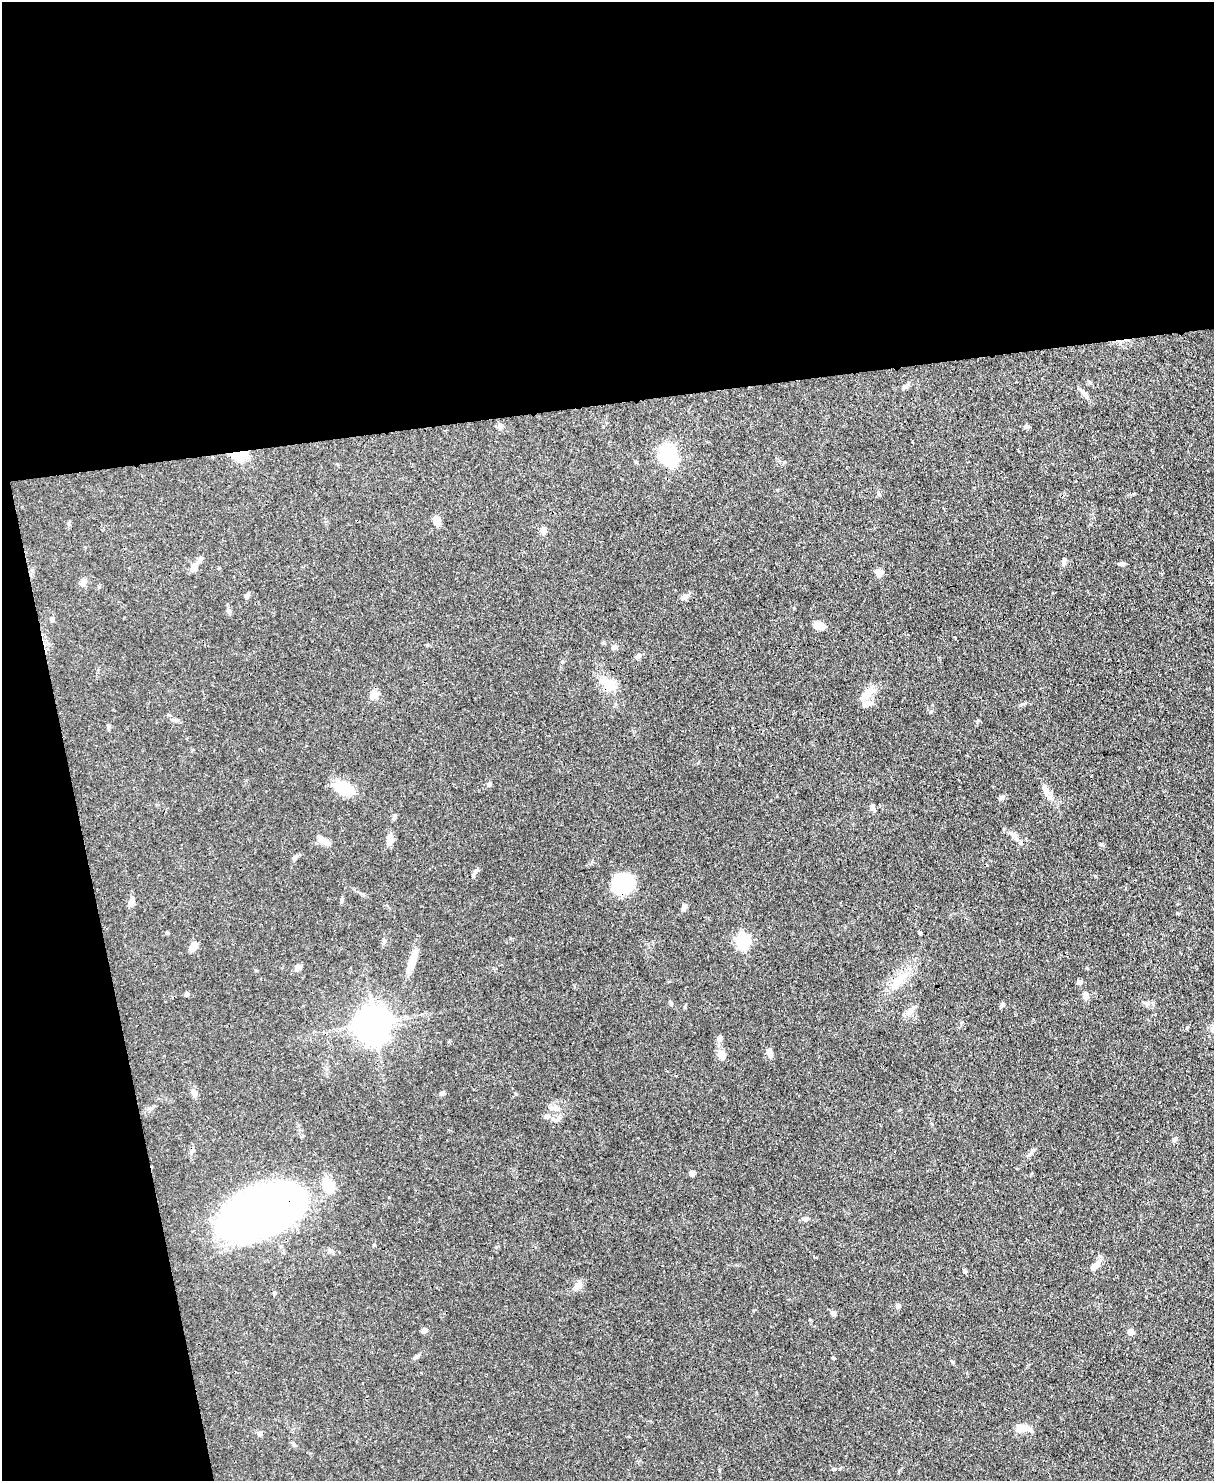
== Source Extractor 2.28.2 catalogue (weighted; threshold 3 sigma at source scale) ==
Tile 1 of 4 x 3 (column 1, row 1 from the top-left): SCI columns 75-1286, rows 3173-4651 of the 4993 x 4978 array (HDU 1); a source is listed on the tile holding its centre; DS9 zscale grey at full resolution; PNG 1216 x 1483 px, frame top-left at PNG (2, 2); no overlay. Shown black and unused: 33% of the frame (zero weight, under 3 of 4 exposures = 9% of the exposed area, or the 3 px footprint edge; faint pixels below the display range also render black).
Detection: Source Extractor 2.28.2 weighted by HDU 2 'WHT'; one run over the whole footprint, this tile lists its part. Background 0.0552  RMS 0.0038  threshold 0.0172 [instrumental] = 3 sigma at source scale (4.5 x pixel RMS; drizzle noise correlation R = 1.50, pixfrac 1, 0.05/0.05 arcsec/px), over >= 5 px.
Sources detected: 82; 2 inside a brighter object's white glare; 1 cosmic-ray / hot-pixel residue — not listed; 1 inside a brighter listed object's ellipse — not listed separately; the other 78 listed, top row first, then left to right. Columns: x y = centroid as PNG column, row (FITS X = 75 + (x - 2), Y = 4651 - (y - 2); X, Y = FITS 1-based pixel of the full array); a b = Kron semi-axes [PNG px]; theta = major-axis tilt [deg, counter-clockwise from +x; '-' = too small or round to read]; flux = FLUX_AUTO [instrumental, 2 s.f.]
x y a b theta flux
905 386 8 6 33 1
1084 394 18 5 -55 1.6
500 426 8 6 -76 0.99
239 455 13 8 3 15
668 456 28 19 -67 17
879 494 6 3 -71 0.49
436 520 10 6 -73 3.6
543 530 7 7 - 1.6
200 559 11 5 59 1
1064 561 7 5 89 1.2
1122 564 8 4 0 0.86
194 567 10 8 64 3
878 573 7 7 - 3.1
83 581 7 4 72 0.9
247 595 7 5 53 0.8
684 597 10 6 25 1.4
228 610 8 6 -46 0.99
52 619 7 5 -70 0.85
819 626 15 8 -20 2.7
614 647 8 6 16 0.96
638 656 8 6 28 1.1
608 684 26 11 -34 6.5
867 693 23 9 47 4.4
374 694 9 8 - 3.4
108 726 6 5 - 0.64
489 784 7 6 - 0.76
343 788 20 11 -20 12
1045 789 15 6 -75 2
1001 797 8 5 39 0.77
873 809 12 4 -61 0.98
1015 836 13 7 -51 2
389 840 13 8 78 2.1
324 841 18 7 -25 2.8
1101 844 6 4 -46 0.54
294 858 7 6 - 0.98
622 884 23 19 -70 20
131 902 10 7 58 1.6
684 907 8 6 71 1.3
743 941 7 6 - 66
193 947 11 7 59 2.8
412 961 27 8 68 5.4
298 968 8 7 - 1.6
899 977 13 3 42 1.7
1079 982 6 5 - 1.2
187 994 5 5 - 0.66
1085 995 9 7 -63 1.4
671 1004 6 5 - 0.59
1002 1004 7 4 70 0.65
910 1011 15 8 45 2.4
374 1023 10 8 -47 500
1187 1027 6 3 71 0.37
1212 1029 8 7 - 1.3
720 1038 9 5 -83 1
769 1053 10 7 -71 1.7
722 1055 12 9 -76 3.5
194 1093 11 7 -66 1.8
442 1093 6 5 - 0.75
556 1108 9 9 - 2.1
546 1116 7 6 - 1.2
553 1119 7 4 -45 0.86
1031 1153 7 4 71 0.78
692 1173 7 6 - 0.82
328 1185 21 14 -68 6.3
263 1211 55 28 24 420
805 1219 8 5 0 0.93
330 1251 9 5 -44 0.91
1095 1265 14 7 35 2.4
964 1270 6 4 78 0.49
578 1285 12 8 61 1.9
274 1293 5 4 - 0.47
898 1306 5 5 - 1.2
833 1313 7 5 -25 0.94
424 1330 7 6 - 1.1
1131 1332 6 6 - 1.6
416 1357 7 4 19 0.64
833 1358 4 4 - 0.5
1024 1428 21 8 -13 3.6
260 1433 7 6 - 1
Overlapping masked pixels (flux is a lower limit): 4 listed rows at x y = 239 455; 608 684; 622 884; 263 1211
Isophote crosses this tile's border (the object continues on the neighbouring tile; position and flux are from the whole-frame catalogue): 1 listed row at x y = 1212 1029
Unlisted compact peaks at least as high as the median listed source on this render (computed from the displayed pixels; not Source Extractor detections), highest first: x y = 833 1469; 1177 913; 476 870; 978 720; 1095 876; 931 711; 794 608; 1026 426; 953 1362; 603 643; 516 1094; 919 933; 1087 968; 1174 1140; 342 899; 685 1007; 1146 1003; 374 1245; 389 1197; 168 933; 962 1022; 1023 704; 496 1247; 562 662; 719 1470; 255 970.